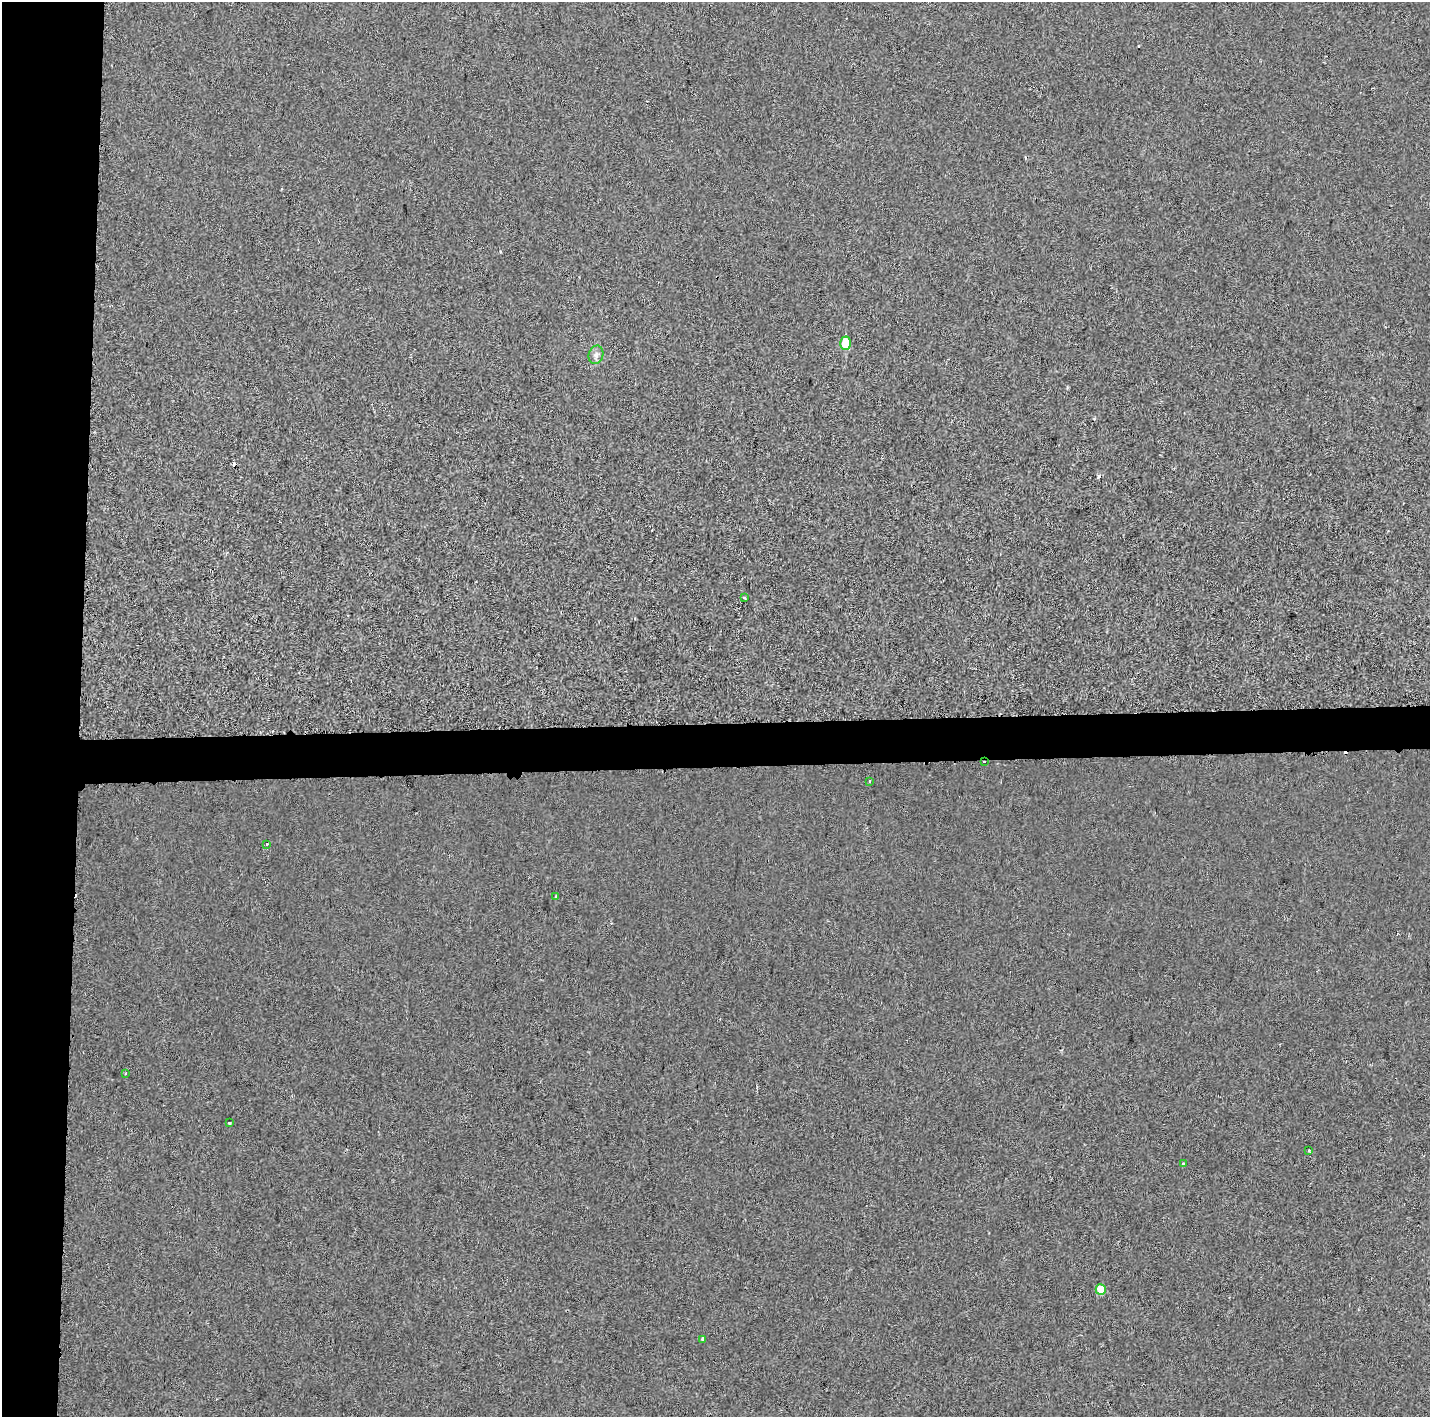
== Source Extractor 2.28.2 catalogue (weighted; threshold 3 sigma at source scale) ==
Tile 4 of 3 x 3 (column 1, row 2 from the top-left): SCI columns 12-1439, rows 1567-2981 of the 4296 x 4548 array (HDU 1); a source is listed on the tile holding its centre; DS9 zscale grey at full resolution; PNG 1432 x 1419 px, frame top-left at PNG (2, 2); each listed source drawn as its Kron ellipse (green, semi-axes under 4 px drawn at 4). Shown black and unused: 8% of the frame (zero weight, under 2 of 3 exposures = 1% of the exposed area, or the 3 px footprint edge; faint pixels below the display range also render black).
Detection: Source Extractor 2.28.2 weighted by HDU 2 'WHT'; one run over the whole footprint, this tile lists its part. Background 4.30e-04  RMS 0.0048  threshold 0.0216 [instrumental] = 3 sigma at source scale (4.5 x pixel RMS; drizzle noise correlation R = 1.50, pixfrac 1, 0.0396/0.0396 arcsec/px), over >= 5 px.
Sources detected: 18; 5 cosmic-ray / hot-pixel residue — neither listed nor drawn; the other 13 listed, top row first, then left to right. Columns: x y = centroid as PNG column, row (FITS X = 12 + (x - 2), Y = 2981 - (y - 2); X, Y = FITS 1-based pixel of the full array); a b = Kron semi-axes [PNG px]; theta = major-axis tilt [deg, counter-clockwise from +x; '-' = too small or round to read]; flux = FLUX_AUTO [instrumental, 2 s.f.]
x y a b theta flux
845 343 7 5 -89 16
596 355 9 7 75 2
744 598 3 2 - 0.46
984 762 3 2 - 1.6
870 781 3 3 - 2.1
266 844 3 3 - 2
556 896 3 2 - 1.1
126 1073 3 3 - 0.43
229 1123 3 3 - 0.44
1309 1151 3 3 - 1.1
1183 1164 4 3 - 3.2
1101 1290 5 5 - 12
703 1339 4 3 - 1.2
Overlapping masked pixels (flux is a lower limit): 1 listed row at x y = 984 762